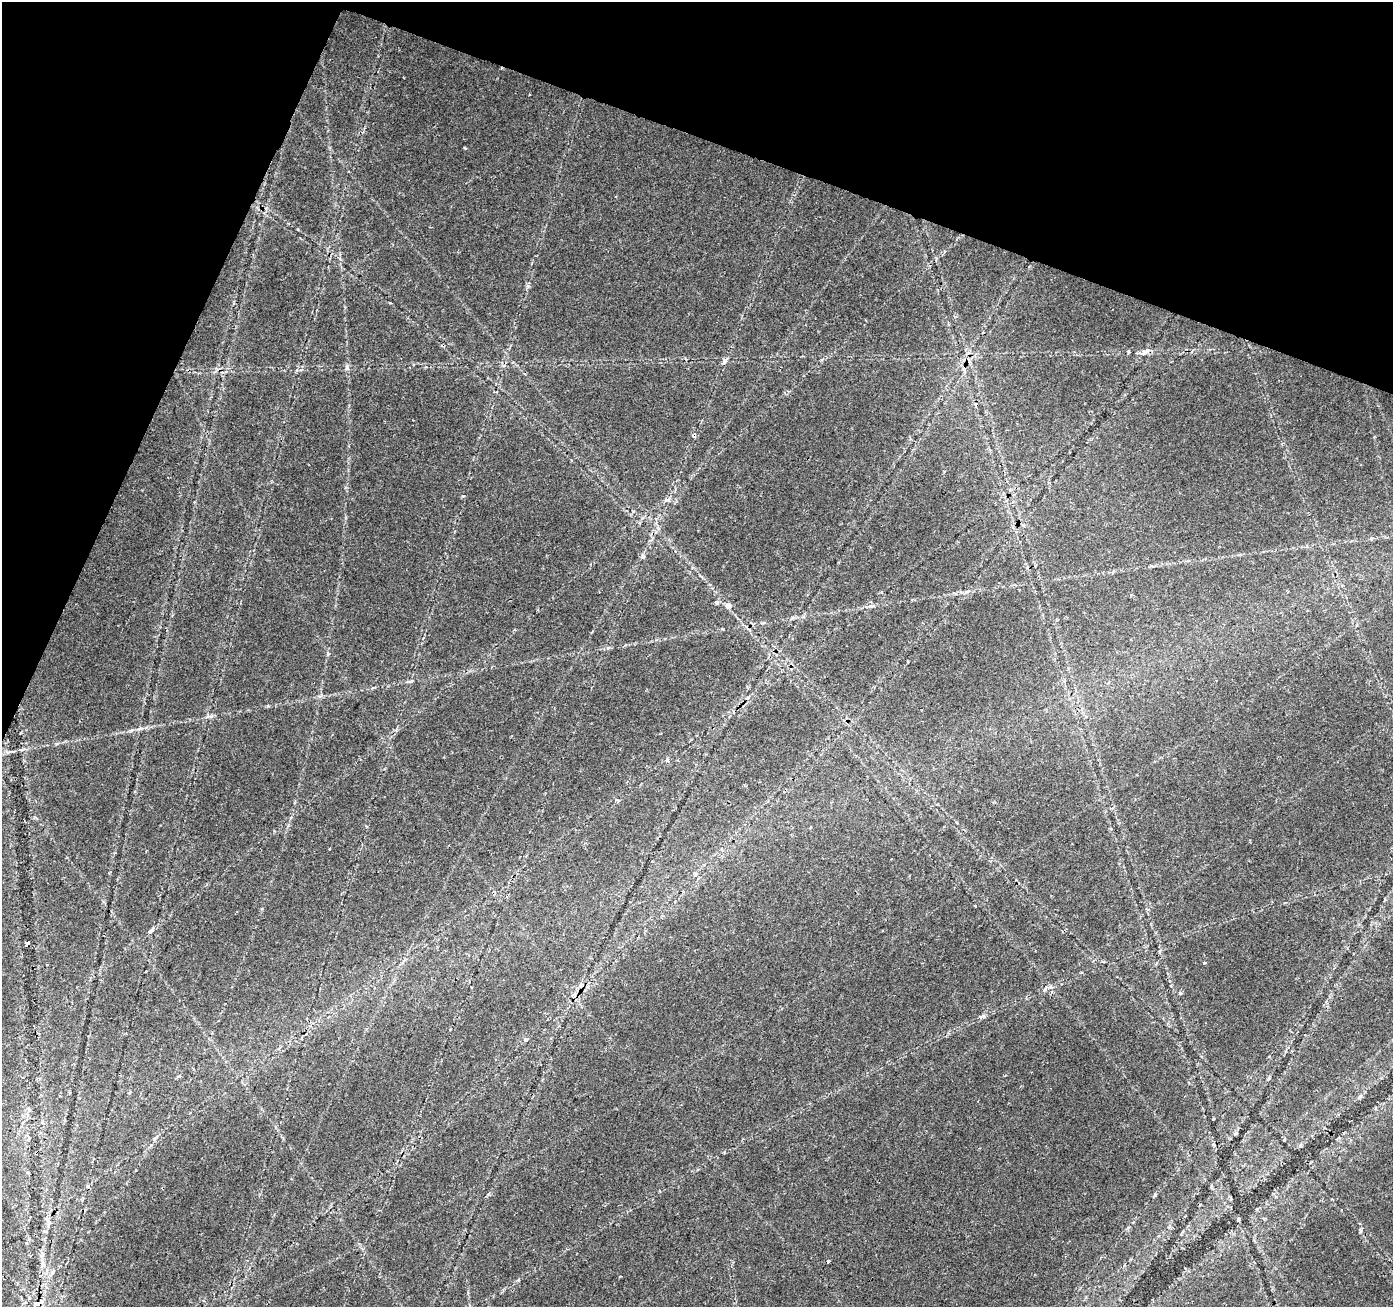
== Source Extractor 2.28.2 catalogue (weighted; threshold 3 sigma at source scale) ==
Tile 2 of 4 x 4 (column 2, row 1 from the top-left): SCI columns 1393-2783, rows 4124-5428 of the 5572 x 5702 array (HDU 1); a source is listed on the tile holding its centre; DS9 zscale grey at full resolution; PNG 1395 x 1309 px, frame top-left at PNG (2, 2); no overlay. Shown black and unused: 18% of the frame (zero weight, under 2 of 3 exposures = <1% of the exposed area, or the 3 px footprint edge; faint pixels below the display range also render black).
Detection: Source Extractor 2.28.2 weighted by HDU 2 'WHT'; one run over the whole footprint, this tile lists its part. Background 0.0334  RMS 0.0037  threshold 0.0165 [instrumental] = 3 sigma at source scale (4.5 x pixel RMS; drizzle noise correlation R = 1.50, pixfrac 1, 0.0396/0.0396 arcsec/px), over >= 5 px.
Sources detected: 33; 3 cosmic-ray / hot-pixel residue — not listed; the other 30 listed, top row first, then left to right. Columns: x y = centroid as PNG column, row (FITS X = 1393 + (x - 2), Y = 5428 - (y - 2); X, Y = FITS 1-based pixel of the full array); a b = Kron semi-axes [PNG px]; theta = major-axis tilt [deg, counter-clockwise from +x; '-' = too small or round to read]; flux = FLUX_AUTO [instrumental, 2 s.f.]
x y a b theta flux
465 148 4 3 - 0.36
1145 352 13 6 28 2.1
725 360 7 6 - 1.1
347 368 8 5 -63 0.9
964 370 9 5 -82 1.1
694 435 7 5 72 0.9
666 500 9 3 -6 0.73
643 556 7 5 87 0.82
717 603 5 4 - 1.1
728 606 6 6 - 1.9
140 728 8 3 19 0.83
667 761 6 4 85 0.89
617 800 6 3 -43 0.59
329 849 3 2 - 0.27
975 906 3 3 - 0.98
151 930 9 5 42 1
28 943 5 3 - 8.3
1204 962 3 3 - 1
1045 989 6 5 - 0.76
1180 993 5 4 - 0.7
982 1016 9 5 20 0.94
526 1040 5 5 - 0.87
978 1100 2 2 - 0.25
29 1109 6 6 - 1.1
88 1186 5 5 - 0.72
1155 1195 6 4 87 0.45
1239 1219 3 3 - 0.79
1361 1230 5 5 - 0.74
828 1261 3 3 - 0.76
37 1304 7 5 4 2
Overlapping masked pixels (flux is a lower limit): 1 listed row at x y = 694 435
Unlisted compact peaks at least as high as the median listed source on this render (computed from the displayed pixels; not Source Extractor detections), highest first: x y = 528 286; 463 496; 268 706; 328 654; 518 1280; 390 303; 411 681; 871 606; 288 825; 211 716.